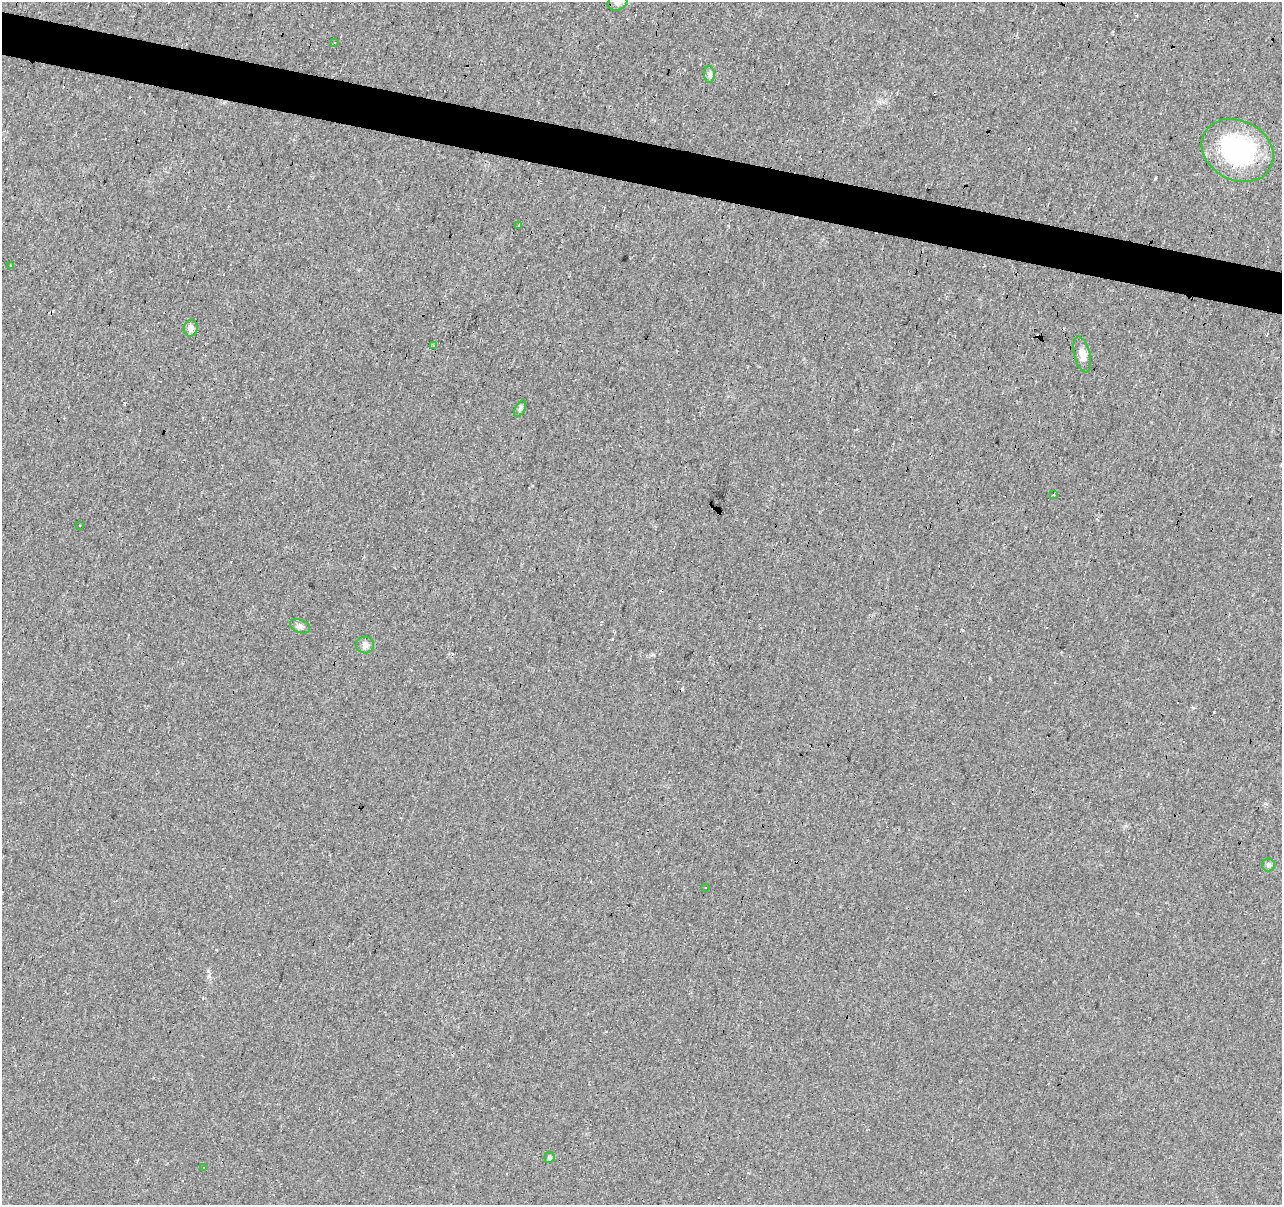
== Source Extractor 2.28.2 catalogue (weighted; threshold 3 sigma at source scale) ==
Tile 11 of 4 x 4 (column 3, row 3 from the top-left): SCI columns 2565-3844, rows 1482-2684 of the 5124 x 5307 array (HDU 1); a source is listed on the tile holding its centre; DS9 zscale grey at full resolution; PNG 1284 x 1207 px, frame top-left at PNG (2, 2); each listed source drawn as its Kron ellipse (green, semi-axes under 4 px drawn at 4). Shown black and unused: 4% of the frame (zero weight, under 2 of 3 exposures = <1% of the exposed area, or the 3 px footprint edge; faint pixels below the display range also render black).
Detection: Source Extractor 2.28.2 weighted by HDU 2 'WHT'; one run over the whole footprint, this tile lists its part. Background 0.0329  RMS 0.0062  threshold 0.0278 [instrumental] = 3 sigma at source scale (4.5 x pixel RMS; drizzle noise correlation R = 1.50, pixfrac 1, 0.0396/0.0396 arcsec/px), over >= 5 px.
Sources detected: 32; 14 cosmic-ray / hot-pixel residue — neither listed nor drawn; the other 18 listed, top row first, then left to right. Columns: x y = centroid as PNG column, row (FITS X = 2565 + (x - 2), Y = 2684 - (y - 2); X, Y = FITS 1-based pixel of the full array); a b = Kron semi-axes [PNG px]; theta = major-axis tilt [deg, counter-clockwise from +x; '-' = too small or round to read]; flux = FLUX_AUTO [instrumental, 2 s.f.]
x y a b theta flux
617 3 10 8 19 2.3
335 43 3 3 - 2.1
709 74 8 5 -85 1.8
1238 150 37 30 -28 87
519 225 2 2 - 0.36
11 266 3 3 - 2
191 328 8 7 - 3.1
434 345 3 2 - 0.77
1082 355 18 8 -76 5.4
520 409 9 5 63 1.3
1054 495 3 3 - 14
80 525 3 3 - 1
300 626 10 6 -22 2
365 645 9 8 - 2.7
1268 865 6 6 - 1.5
705 887 2 2 - 0.45
549 1157 5 5 - 1.4
204 1168 2 2 - 0.51
Isophote crosses this tile's border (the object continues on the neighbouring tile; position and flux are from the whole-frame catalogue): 1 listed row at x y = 617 3
Unlisted compact peaks at least as high as the median listed source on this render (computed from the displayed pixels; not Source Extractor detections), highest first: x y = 1155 178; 208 971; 124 403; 963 630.